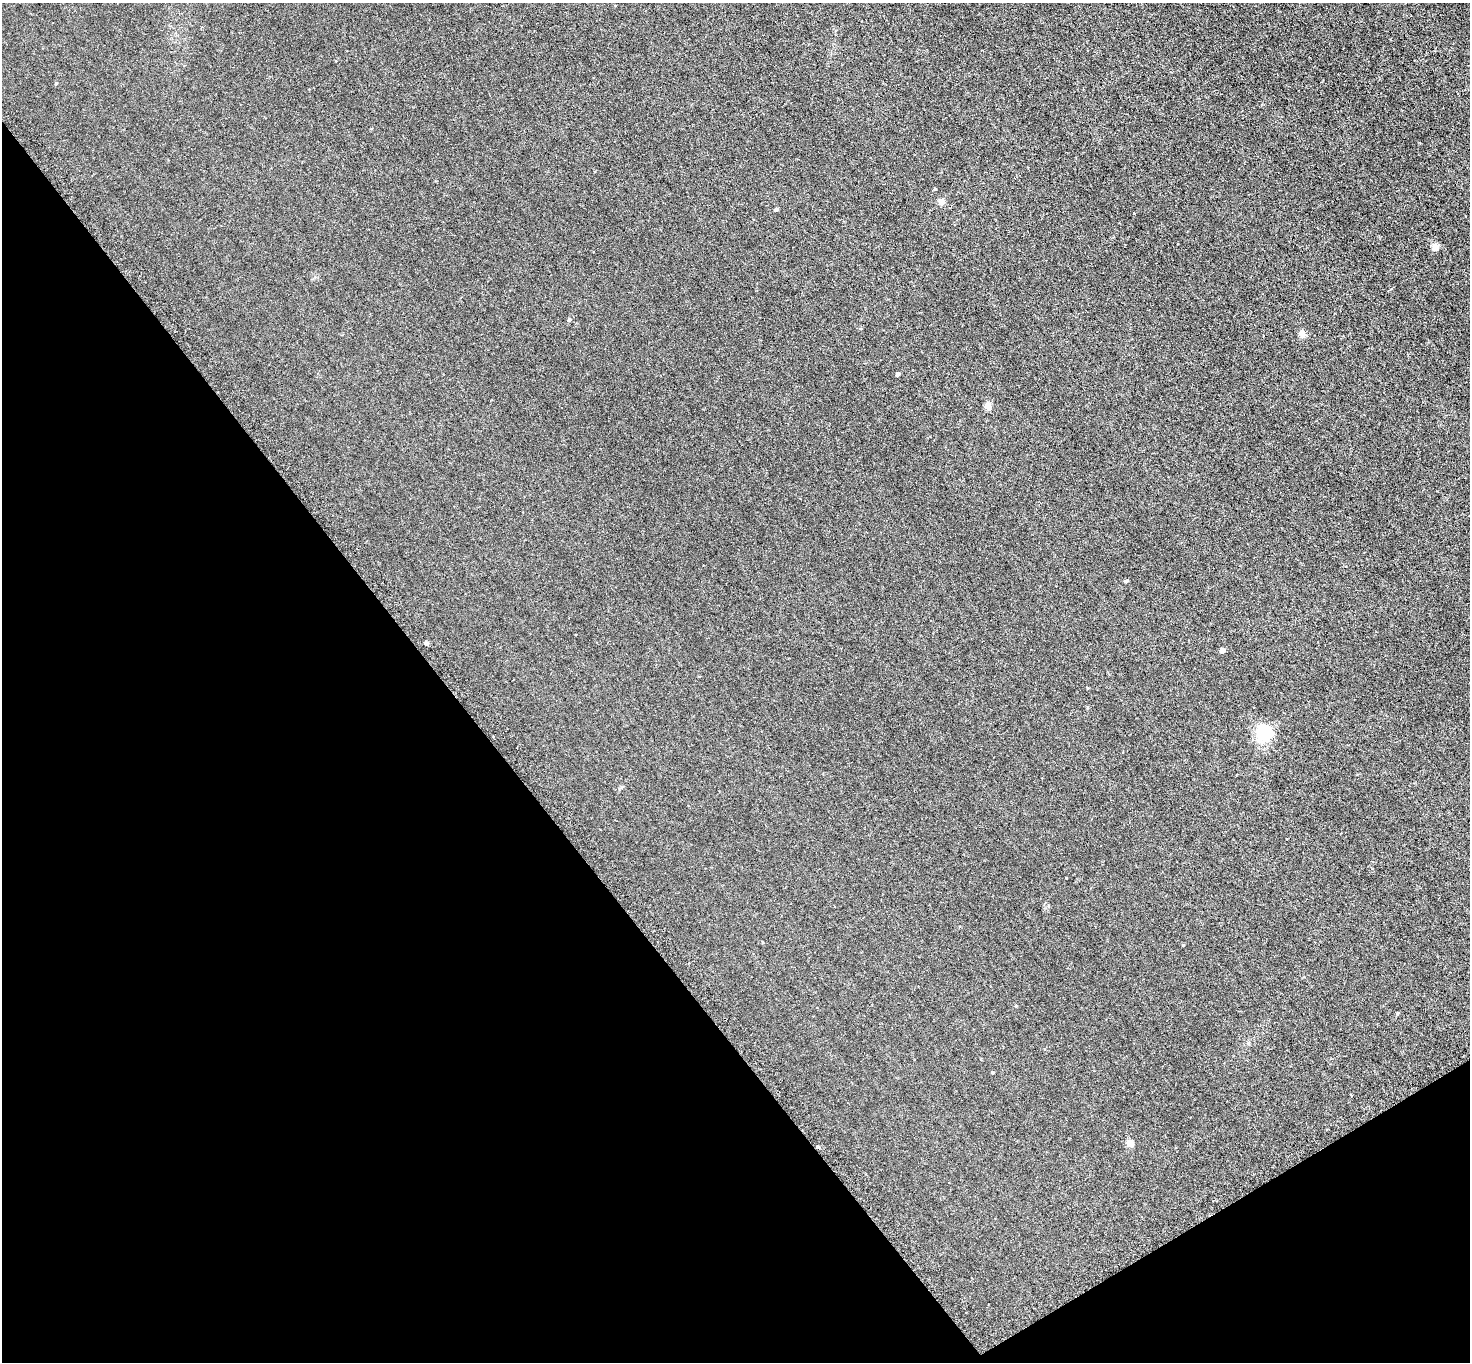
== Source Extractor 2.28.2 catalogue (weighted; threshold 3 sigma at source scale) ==
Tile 14 of 4 x 4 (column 2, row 4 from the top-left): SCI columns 1509-2976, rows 323-1682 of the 5952 x 5945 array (HDU 1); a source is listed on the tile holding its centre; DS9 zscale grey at full resolution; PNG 1472 x 1364 px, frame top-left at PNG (2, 3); no overlay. Shown black and unused: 34% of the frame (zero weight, under 3 of 6 exposures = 3% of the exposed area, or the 3 px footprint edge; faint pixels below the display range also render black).
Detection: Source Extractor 2.28.2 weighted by HDU 2 'WHT'; one run over the whole footprint, this tile lists its part. Background 0.00453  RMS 0.0031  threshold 0.0128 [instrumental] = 3 sigma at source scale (4.09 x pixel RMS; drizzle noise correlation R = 1.36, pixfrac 0.8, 0.05/0.05 arcsec/px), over >= 5 px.
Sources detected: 22; all 22 listed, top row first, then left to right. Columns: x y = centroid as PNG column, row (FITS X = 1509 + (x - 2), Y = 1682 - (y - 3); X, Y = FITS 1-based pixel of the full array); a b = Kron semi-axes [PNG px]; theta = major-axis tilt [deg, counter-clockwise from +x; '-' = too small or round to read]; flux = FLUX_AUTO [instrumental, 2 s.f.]
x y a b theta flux
56 84 4 4 - 0.24
935 189 4 3 - 0.26
942 202 4 4 - 4
776 210 4 4 - 0.8
1435 247 5 4 - 5.1
1388 290 6 2 20 0.25
569 320 5 4 - 0.54
1302 333 10 8 -84 1.2
898 374 4 3 - 0.87
988 406 5 4 - 5.7
1126 581 4 4 - 0.43
426 643 4 4 - 1.2
1222 651 4 4 - 2.6
1088 688 3 3 - 0.24
1264 734 6 6 - 76
1066 878 3 2 - 0.24
1183 945 4 3 - 0.21
1397 1014 5 3 - 0.25
993 1073 3 3 - 0.32
1351 1095 3 2 - 0.18
1130 1143 5 5 - 3.8
818 1147 4 3 - 0.4
Overlapping masked pixels (flux is a lower limit): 1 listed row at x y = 818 1147